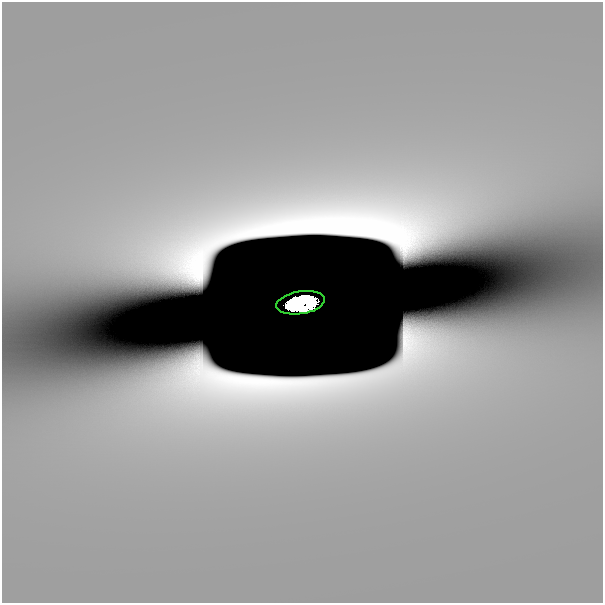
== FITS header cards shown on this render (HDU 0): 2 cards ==
NAXIS1  =                  601
NAXIS2  =                  601

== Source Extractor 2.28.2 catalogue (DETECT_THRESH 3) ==
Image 601 x 601 px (HDU 0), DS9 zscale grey, 1 PNG px = 1 image px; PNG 605 x 605 px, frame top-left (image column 1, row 601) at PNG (2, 2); each listed source drawn as its Kron ellipse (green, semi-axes under 4 px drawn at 4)
Background 3.16e-11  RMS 1.6e-11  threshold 4.85e-11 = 3 sigma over >= 5 px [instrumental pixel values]
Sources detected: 4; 3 with non-positive FLUX_AUTO (blend fragments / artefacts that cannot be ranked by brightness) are neither listed nor drawn; the other 1 listed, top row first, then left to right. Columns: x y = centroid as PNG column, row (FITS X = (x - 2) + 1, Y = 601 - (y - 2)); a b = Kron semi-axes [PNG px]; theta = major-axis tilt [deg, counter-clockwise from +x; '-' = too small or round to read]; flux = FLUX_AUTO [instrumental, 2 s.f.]
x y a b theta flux
300 303 24 11 9 7.9
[3 non-positive-flux detections neither listed nor drawn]